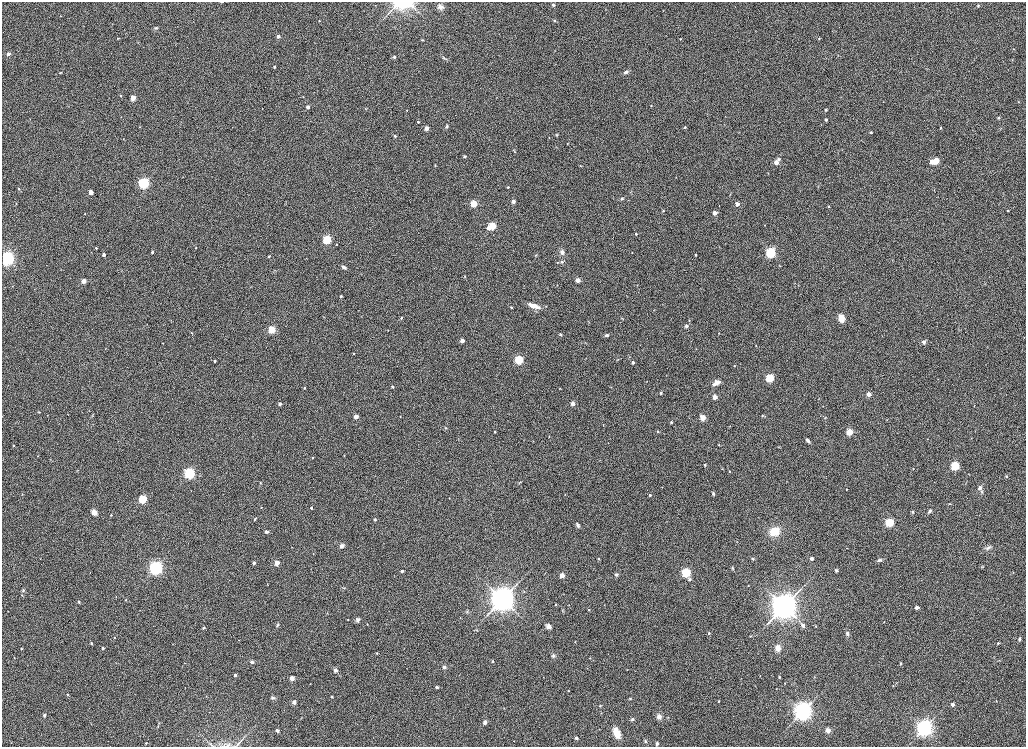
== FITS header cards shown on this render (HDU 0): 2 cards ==
NAXIS1  =                 2048
NAXIS2  =                 1489

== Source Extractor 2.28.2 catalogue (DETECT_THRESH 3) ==
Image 2048 x 1489 px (HDU 0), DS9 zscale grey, zoomed out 1/2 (1 PNG px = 2 x 2 image px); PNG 1028 x 749 px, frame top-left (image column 1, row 1489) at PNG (2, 2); no overlay
Background 1140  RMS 5.6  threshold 16.8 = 3 sigma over >= 5 px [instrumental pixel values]
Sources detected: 309; all 309 listed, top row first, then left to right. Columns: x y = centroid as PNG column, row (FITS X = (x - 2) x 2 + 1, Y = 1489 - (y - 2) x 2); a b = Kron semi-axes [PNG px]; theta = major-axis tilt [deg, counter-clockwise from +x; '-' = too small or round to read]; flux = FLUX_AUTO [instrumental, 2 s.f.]
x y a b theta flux
222 2 3 1 - 640
403 4 23 10 6 44000
553 5 4 4 - 2100
978 6 5 4 - 1500
440 7 7 6 - 4800
60 16 3 2 - 630
554 20 2 2 - 1600
319 21 2 2 - 620
156 28 5 4 - 1900
278 36 3 2 - 5300
118 38 4 2 - 710
819 38 3 2 - 870
680 39 2 2 - 480
422 40 5 3 - 1100
1014 49 2 2 - 470
8 54 4 3 - 3700
394 57 3 3 - 3000
444 58 8 4 -39 2100
1012 60 3 3 - 680
274 67 2 2 - 1800
626 72 6 4 25 3000
60 73 4 2 - 910
120 95 2 2 - 1600
303 97 2 2 - 380
133 98 3 3 - 26000
1018 102 3 3 - 730
651 106 2 2 - 1400
308 107 3 2 - 6300
365 108 4 3 - 910
407 110 2 2 - 720
826 110 2 2 - 2700
725 116 2 1 - 260
998 118 4 3 - 1400
826 120 3 2 - 2700
418 122 3 2 - 1200
447 126 4 4 - 1700
139 127 2 2 - 740
685 127 2 2 - 1900
426 128 3 3 - 12000
941 128 2 2 - 1200
871 132 3 2 - 1600
557 135 4 4 - 1100
395 136 4 3 - 1600
549 137 2 2 - 500
123 139 3 2 - 430
567 143 2 2 - 490
513 150 3 3 - 620
515 152 3 2 - 560
465 156 4 3 - 2000
778 159 4 4 - 1600
936 161 3 3 - 38000
776 162 4 4 - 6400
932 162 3 3 - 15000
435 165 3 2 - 730
580 166 3 3 - 710
768 173 4 2 - 610
676 177 3 2 - 440
143 183 4 3 - 290000
508 187 2 2 - 1400
19 189 3 3 - 1300
934 190 3 2 - 470
91 192 3 3 - 15000
730 194 3 2 - 670
622 198 6 4 21 1700
513 201 5 4 - 3300
16 203 4 3 - 760
474 203 3 3 - 53000
737 204 3 3 - 11000
829 206 2 2 - 1300
1008 210 3 3 - 1000
663 211 3 2 - 1100
715 213 3 3 - 12000
85 214 2 2 - 820
765 225 3 2 - 510
492 226 3 3 - 69000
488 228 3 2 - 8500
636 234 2 2 - 1400
327 240 3 3 - 110000
336 244 3 2 - 690
96 248 3 2 - 1600
196 248 2 2 - 750
152 252 2 2 - 2600
562 252 6 5 - 4000
632 252 2 1 - 460
770 253 3 3 - 210000
104 254 3 3 - 4500
536 255 4 3 - 890
695 255 4 2 - 690
269 256 4 3 - 1100
7 258 6 6 - 230000
557 262 3 3 - 660
562 262 5 4 - 1900
779 266 3 2 - 580
344 267 6 3 -32 3900
465 276 3 2 - 540
578 280 4 3 - 5000
84 281 3 3 - 15000
557 285 2 2 - 400
637 285 2 2 - 380
798 285 3 2 - 450
12 286 3 2 - 420
470 290 2 1 - 350
341 296 2 2 - 2900
534 306 12 4 -19 13000
546 306 3 3 - 660
511 307 2 2 - 1600
324 317 4 2 - 600
401 318 3 3 - 1800
841 318 6 5 - 16000
622 319 5 2 - 860
689 320 3 2 - 650
686 326 4 3 - 3100
272 329 3 3 - 71000
192 333 2 2 - 740
560 334 3 2 - 1300
607 335 4 3 - 2300
1024 337 2 2 - 460
462 341 3 3 - 11000
924 342 3 3 - 5300
163 343 2 2 - 560
756 346 4 2 - 680
354 354 3 2 - 880
618 359 4 2 - 820
519 360 3 3 - 140000
215 361 2 2 - 2900
633 362 2 2 - 3000
734 366 2 2 - 720
770 378 3 3 - 110000
646 381 2 2 - 320
716 383 8 5 31 6700
393 387 4 3 - 1200
304 388 3 2 - 1500
560 388 2 2 - 500
661 393 2 2 - 2900
868 394 3 3 - 14000
715 397 3 3 - 17000
819 399 3 2 - 410
572 403 4 4 - 3900
280 404 3 2 - 5000
89 411 3 2 - 500
38 412 4 3 - 860
47 415 2 2 - 440
356 416 3 3 - 12000
400 416 2 2 - 600
762 416 4 3 - 1400
702 418 5 4 - 9100
887 420 3 2 - 530
671 422 4 3 - 1100
445 428 3 3 - 1000
658 431 3 2 - 1400
495 432 2 2 - 1500
849 432 3 3 - 51000
549 437 3 2 - 520
808 440 6 3 -51 4000
533 441 3 2 - 430
718 445 3 2 - 560
13 446 3 2 - 930
779 446 3 2 - 620
38 456 3 2 - 710
344 456 2 2 - 530
313 458 3 2 - 1000
705 465 2 2 - 2300
955 466 3 3 - 130000
913 469 3 2 - 820
730 471 2 2 - 640
189 473 4 3 - 310000
1006 476 3 2 - 1900
519 482 6 3 28 1400
261 483 4 3 - 1100
662 487 2 1 - 280
980 488 6 4 61 4000
846 489 2 2 - 730
982 492 4 3 - 1400
713 493 4 3 - 1900
22 494 2 2 - 630
565 495 2 2 - 330
650 495 2 2 - 2500
449 498 2 2 - 700
143 499 4 3 - 110000
950 504 5 3 - 950
261 507 3 2 - 820
311 508 2 2 - 2600
929 511 5 4 - 3000
94 512 7 6 - 7500
912 512 4 4 - 1500
111 515 3 3 - 1200
255 519 5 3 - 1500
375 519 2 2 - 2900
889 522 3 3 - 130000
578 525 5 3 - 2900
774 531 8 6 27 28000
266 532 5 4 - 3100
736 541 3 2 - 510
342 546 6 4 39 4400
847 548 3 2 - 730
988 548 9 5 25 3900
313 553 3 2 - 500
598 559 4 3 - 1200
753 559 2 2 - 2100
811 559 2 2 - 5500
880 560 8 4 17 3200
254 563 3 3 - 5600
277 563 3 3 - 19000
982 566 4 3 - 1000
155 568 5 5 - 250000
732 568 5 3 - 1200
402 571 2 2 - 4600
836 571 4 4 - 1800
90 572 2 2 - 290
1013 572 3 2 - 500
686 573 3 3 - 150000
616 574 5 5 - 2100
562 575 3 3 - 22000
689 579 5 4 - 2100
449 583 2 2 - 350
267 584 3 2 - 510
516 585 14 3 43 3700
748 585 2 2 - 550
344 588 5 2 - 910
23 590 5 5 - 1800
524 591 4 3 - 890
22 595 4 3 - 1100
116 596 3 2 - 380
502 599 10 10 - 640000
126 600 3 3 - 1200
79 602 4 3 - 1700
555 605 3 2 - 850
784 607 11 10 - 850000
917 607 2 2 - 6600
563 610 4 3 - 850
589 610 3 2 - 1200
8 611 3 2 - 580
467 612 4 4 - 1400
327 613 3 3 - 660
460 618 2 2 - 520
348 620 3 2 - 680
357 620 7 5 54 3400
884 622 2 2 - 510
367 624 2 2 - 700
277 625 6 4 63 2200
803 625 3 3 - 8200
548 626 6 5 - 4800
815 626 3 3 - 650
204 628 4 4 - 1500
709 633 2 2 - 1900
847 633 4 3 - 3900
751 636 3 2 - 710
114 637 3 2 - 710
1019 639 4 3 - 2400
239 640 3 2 - 390
575 642 3 2 - 590
91 643 3 3 - 2100
998 643 2 2 - 1400
21 648 3 3 - 750
103 648 2 2 - 3500
778 648 7 5 -84 8200
377 653 3 3 - 1200
553 656 6 4 -79 2900
14 657 3 2 - 620
590 658 3 2 - 550
493 661 2 2 - 1900
252 662 4 3 - 2600
116 663 3 2 - 480
185 663 3 2 - 500
900 663 4 3 - 1800
444 667 5 4 - 3000
587 668 2 2 - 420
336 670 5 5 - 3600
627 670 2 2 - 630
235 675 2 2 - 3900
760 676 2 2 - 500
779 677 4 3 - 1400
815 677 2 2 - 340
292 678 5 5 - 4900
785 684 2 2 - 390
893 685 3 3 - 820
437 687 4 3 - 2000
569 691 3 3 - 620
68 694 3 3 - 1100
206 696 3 2 - 590
332 697 4 3 - 1200
273 698 6 4 -9 2100
630 699 4 3 - 980
718 701 3 2 - 750
996 701 3 2 - 410
294 702 3 2 - 10000
953 704 3 2 - 6100
600 706 4 3 - 870
504 708 3 2 - 470
803 711 7 7 - 420000
601 713 3 2 - 480
44 715 2 2 - 4000
659 717 7 6 - 5000
668 718 3 2 - 590
632 719 4 4 - 1700
485 722 3 3 - 11000
158 726 6 2 83 990
924 728 7 6 - 330000
296 729 2 2 - 370
828 730 3 3 - 19000
277 731 2 2 - 5600
617 733 8 5 -68 18000
576 738 3 3 - 2600
645 741 4 3 - 1500
146 743 3 2 - 710
239 743 19 3 45 3600
657 744 3 3 - 2700
228 745 6 4 0 2600
212 746 5 2 - 1000
At the frame edge (FLAGS 8, measured only in part): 6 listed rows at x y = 222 2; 403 4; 7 258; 239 743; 228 745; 212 746